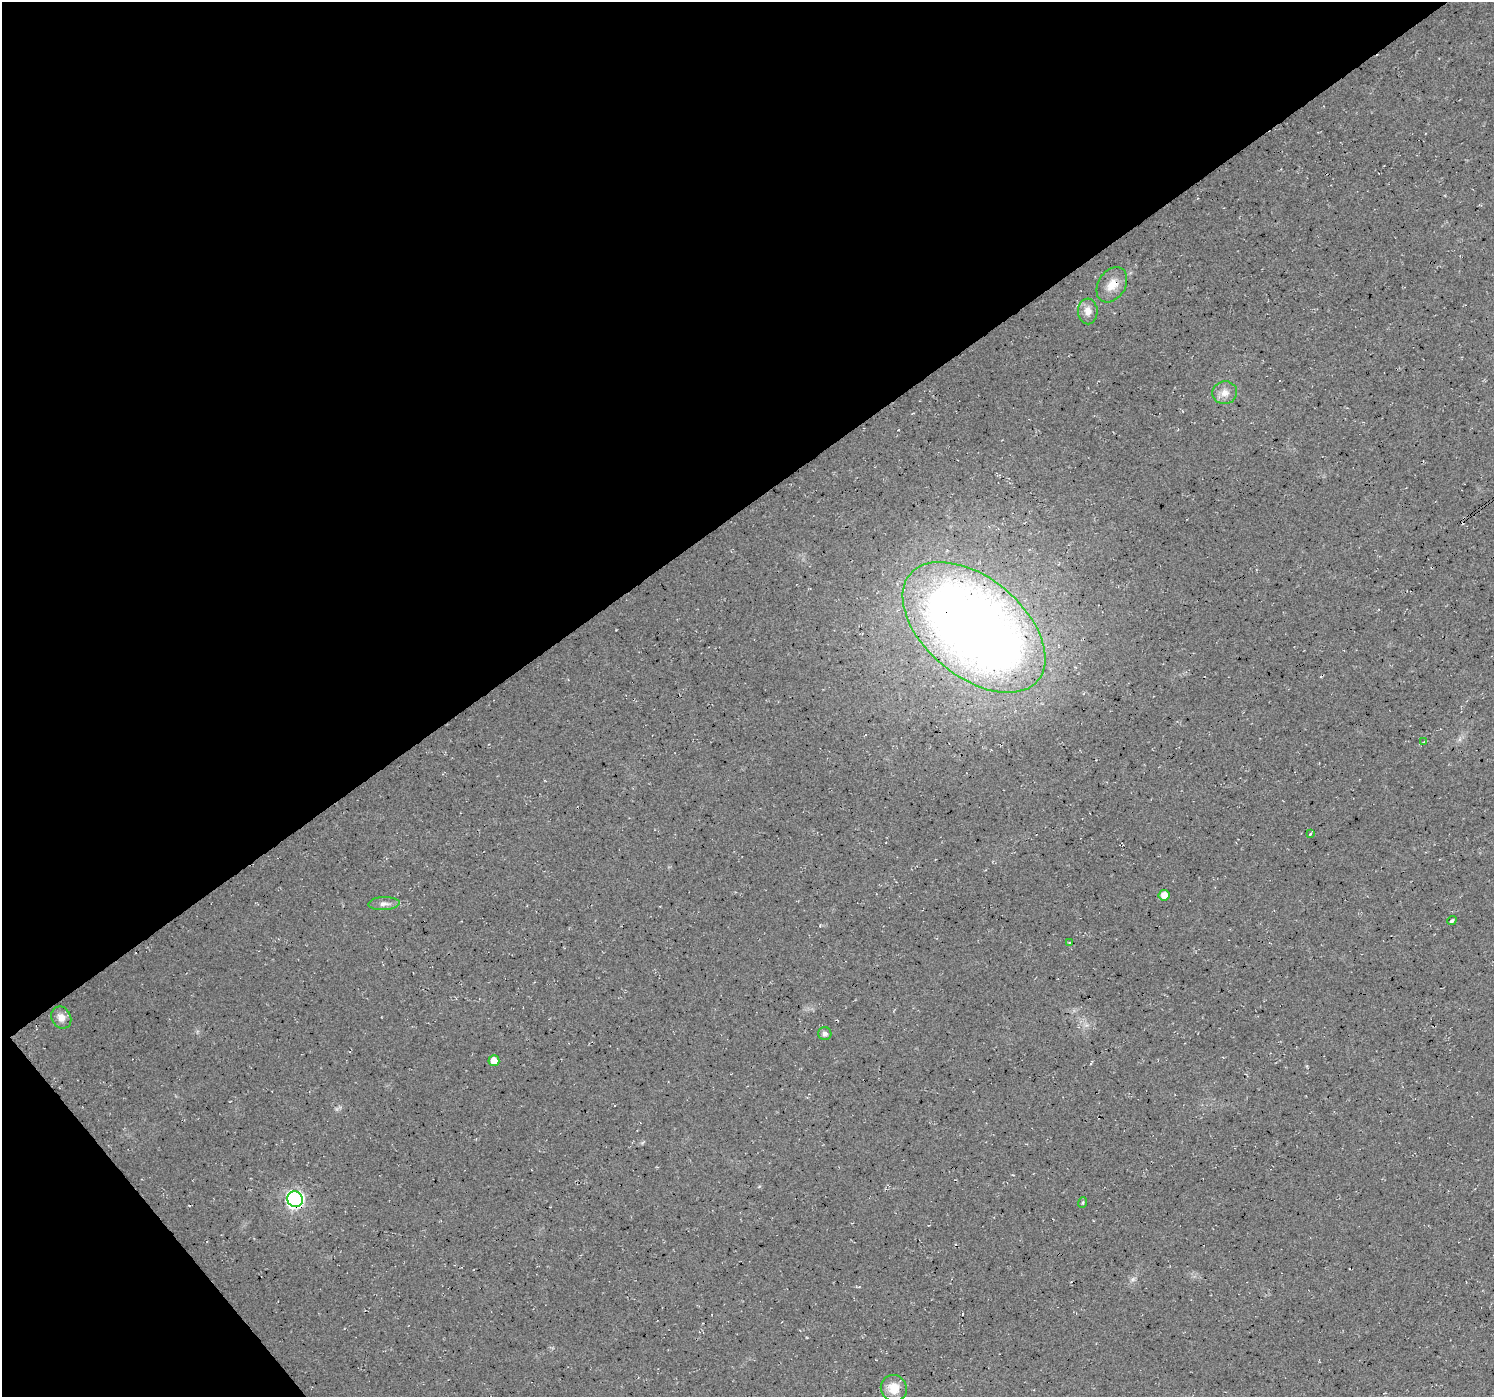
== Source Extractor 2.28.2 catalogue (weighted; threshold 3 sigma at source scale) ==
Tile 5 of 4 x 4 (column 1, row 2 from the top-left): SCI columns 5-1496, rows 2989-4383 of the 5972 x 5912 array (HDU 1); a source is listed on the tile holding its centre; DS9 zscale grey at full resolution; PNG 1496 x 1399 px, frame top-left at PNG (2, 2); each listed source drawn as its Kron ellipse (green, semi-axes under 4 px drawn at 4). Shown black and unused: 39% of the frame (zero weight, under 3 of 4 exposures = <1% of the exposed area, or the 3 px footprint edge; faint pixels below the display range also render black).
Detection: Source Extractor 2.28.2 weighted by HDU 2 'WHT'; one run over the whole footprint, this tile lists its part. Background 0.0202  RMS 0.0055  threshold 0.0249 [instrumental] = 3 sigma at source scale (4.5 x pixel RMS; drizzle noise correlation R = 1.50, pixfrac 1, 0.0396/0.0396 arcsec/px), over >= 5 px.
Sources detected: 16; all 16 listed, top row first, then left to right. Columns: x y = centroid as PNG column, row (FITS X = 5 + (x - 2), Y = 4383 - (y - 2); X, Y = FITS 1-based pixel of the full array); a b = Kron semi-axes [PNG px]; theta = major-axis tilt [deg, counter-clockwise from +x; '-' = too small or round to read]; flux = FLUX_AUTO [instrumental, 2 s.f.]
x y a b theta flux
1112 285 19 13 58 8.3
1088 311 13 10 -87 5.1
1225 393 12 11 - 4.8
974 627 83 49 -40 700
1423 742 3 2 - 0.48
1310 834 3 3 - 1.3
1164 895 5 5 - 5
384 904 15 6 2 3
1452 921 5 3 - 1
1069 943 4 3 - 0.53
61 1018 11 9 -59 4.6
825 1034 6 6 - 2.1
494 1061 5 5 - 6
295 1199 8 7 - 180
1083 1202 5 4 - 0.92
894 1388 13 12 - 9.2
Overlapping masked pixels (flux is a lower limit): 2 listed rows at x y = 974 627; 295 1199